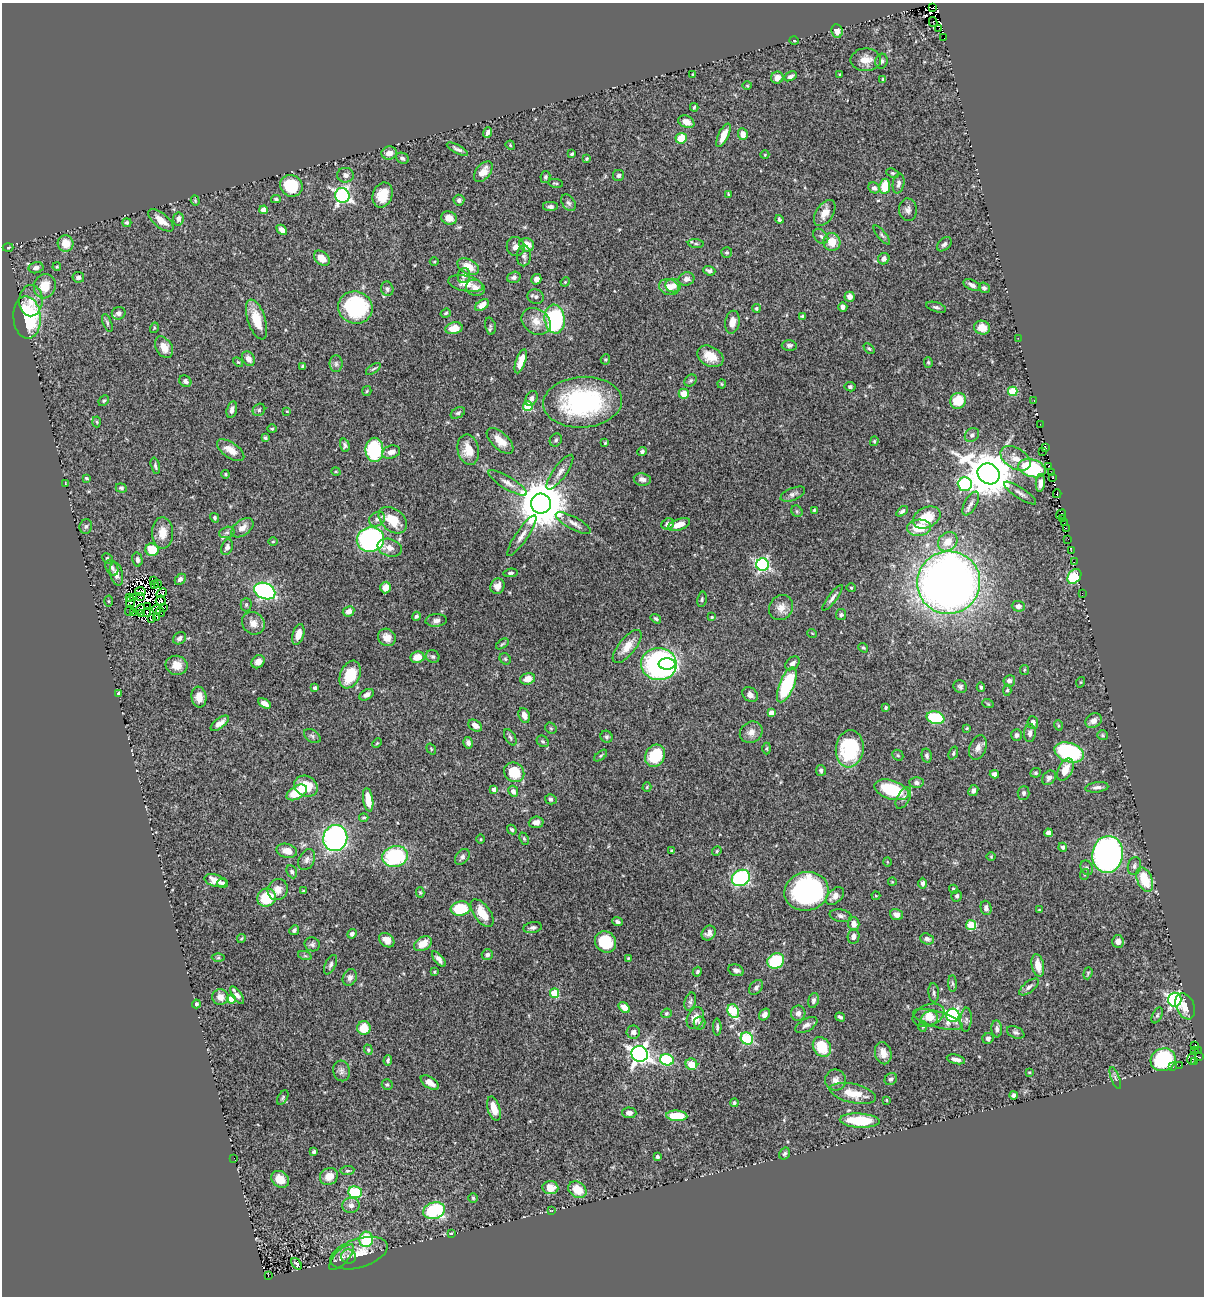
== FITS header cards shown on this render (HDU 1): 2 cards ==
NAXIS1  =                 1202
NAXIS2  =                 1294

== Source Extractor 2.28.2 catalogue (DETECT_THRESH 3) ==
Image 1202 x 1294 px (HDU 1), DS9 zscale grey, 1 PNG px = 1 image px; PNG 1206 x 1298 px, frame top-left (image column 1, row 1294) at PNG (2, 3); each listed source drawn as its Kron ellipse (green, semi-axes under 4 px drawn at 4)
Background 0.373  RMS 0.021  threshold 0.0616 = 3 sigma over >= 5 px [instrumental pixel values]
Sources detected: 515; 21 with non-positive FLUX_AUTO (blend fragments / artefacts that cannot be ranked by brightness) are neither listed nor drawn; the other 494 listed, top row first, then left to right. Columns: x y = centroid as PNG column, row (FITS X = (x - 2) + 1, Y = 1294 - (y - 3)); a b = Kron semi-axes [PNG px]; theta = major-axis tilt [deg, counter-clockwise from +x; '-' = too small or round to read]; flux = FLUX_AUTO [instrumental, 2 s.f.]
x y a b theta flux
932 8 3 2 - 2.6
933 22 5 2 - 14
939 28 3 2 - 2.7
837 31 7 5 -81 8.3
944 37 2 2 - 1.4
794 41 4 3 - 0.96
866 60 15 11 0 15
881 61 7 6 - 3.3
693 75 4 3 - 1.4
840 75 3 2 - 1.1
790 76 7 4 29 3.7
777 78 6 6 - 9.2
883 79 4 4 - 1.7
747 86 5 3 - 1.4
694 107 4 2 - 1.8
686 122 8 6 -24 8.5
488 132 5 4 - 4.1
743 134 6 5 - 10
723 135 13 5 65 14
681 138 6 5 - 29
510 145 5 3 - 1.4
457 149 11 3 -27 4.4
389 153 8 6 12 9.7
572 154 4 3 - 2.1
765 155 4 4 - 1.2
402 158 7 5 -25 3.3
587 159 3 3 - 1.4
483 172 12 7 51 13
893 173 6 4 -26 2
345 175 8 7 - 5.5
619 175 6 5 - 3.9
545 177 6 5 - 2.6
555 183 8 2 -9 1.5
898 184 10 5 79 5.2
291 186 11 10 - 56
885 186 7 5 84 33
874 188 6 5 - 4.3
342 195 7 7 - 360
383 195 13 9 69 26
729 195 4 3 - 2.2
276 199 5 4 - 2.2
459 200 5 5 - 3
195 201 5 4 - 1.6
568 203 9 6 -55 4.3
550 206 8 5 0 4.4
263 210 4 4 - 13
908 210 11 9 -87 6.3
825 213 14 8 57 13
449 218 8 6 -20 12
178 219 6 5 - 6.5
779 219 4 3 - 2.3
161 220 15 7 -39 17
127 223 4 4 - 2.6
282 230 6 4 -43 8.6
882 235 12 4 -50 3.1
821 236 8 6 -45 3.6
832 242 9 8 - 20
65 243 8 8 - 19
696 244 8 3 -5 2.4
944 244 8 6 43 3.7
527 245 7 6 - 18
516 247 9 9 - 8.5
8 248 5 3 - 1.3
727 253 5 5 - 2.1
524 256 10 7 89 5
322 258 9 6 -42 18
884 259 6 5 - 8.5
434 262 4 3 - 1.2
57 267 4 3 - 1.5
468 267 11 7 -27 18
36 268 7 5 12 5.2
709 271 6 4 -19 4.1
464 275 7 6 - 5.9
78 277 6 5 - 3.6
514 277 7 5 18 5.2
536 279 5 5 - 7.4
686 279 8 6 18 6.7
565 282 5 4 - 1.3
466 284 17 7 -12 14
972 285 9 5 -26 6.1
45 286 12 10 70 26
673 286 8 7 - 9.4
669 287 10 8 -19 11
475 288 10 8 -22 8.2
984 288 6 5 - 3
387 289 7 6 - 3.5
536 297 8 7 - 4.1
850 297 5 5 - 8.6
31 301 15 12 88 17
482 305 8 5 38 11
843 307 5 4 - 4
936 307 10 5 -16 3.6
355 308 17 16 - 150
756 308 4 4 - 2.3
119 313 7 6 - 6.4
446 313 5 4 - 1.9
802 316 4 4 - 3
27 317 21 13 -85 130
555 319 14 10 -82 160
257 320 21 9 -72 31
536 321 15 12 -35 18
732 322 11 7 81 11
107 323 9 4 -67 2.5
490 326 8 5 -77 2.5
154 328 5 3 - 1.3
454 328 9 6 10 17
982 328 8 7 - 16
1018 338 2 2 - 64
789 345 7 5 2 3.4
164 347 11 8 -58 15
869 349 6 4 -43 1.8
710 356 14 9 -29 24
248 359 8 6 -57 9.1
605 359 5 4 - 1.7
521 361 12 4 71 13
238 362 5 3 - 1.5
928 362 5 4 - 1.9
336 364 8 6 90 4.1
302 366 4 3 - 1.6
373 369 8 4 35 2.4
691 380 7 5 44 2.6
185 381 6 5 - 3.9
722 384 4 4 - 1.4
850 387 5 4 - 3
367 391 5 4 - 1.7
1013 391 5 4 - 60
684 394 5 5 - 21
532 398 8 5 62 4.4
1034 400 3 2 - 3.1
104 401 6 4 48 2
958 401 8 7 - 35
583 402 39 25 4 190
528 406 5 5 - 65
232 410 8 5 75 5.6
259 410 7 6 - 3.3
287 411 4 2 - 0.91
458 413 8 5 29 2.6
97 422 5 3 - 1.5
1040 424 2 2 - 4.2
272 429 4 4 - 1.8
972 435 7 6 - 4.4
265 438 4 3 - 2.3
556 440 7 5 55 2.8
500 441 16 8 -43 18
874 441 5 3 - 1.6
605 443 3 3 - 1.3
345 445 7 4 -72 3.2
1046 447 2 2 - 5.3
231 450 16 7 -35 16
374 450 12 9 89 99
468 450 15 10 -78 22
1043 451 3 2 - 9
391 452 9 6 15 8.7
642 452 5 4 - 3.2
1016 458 16 10 -30 18
155 466 8 4 -75 2.8
1049 466 4 2 - 5.5
1032 468 14 8 -17 94
336 472 5 3 - 1.2
560 472 21 6 54 9.2
1052 473 3 2 - 1.5
225 474 4 3 - 1.5
989 474 11 10 - 5600
1053 477 3 2 - 12
86 478 4 3 - 2
642 479 8 6 -9 5.4
508 483 22 6 -31 9.9
1040 483 9 4 84 8.7
65 484 4 2 - 0.92
965 484 7 6 - 150
121 488 5 4 - 2.4
1020 493 19 5 -33 6.3
793 494 13 6 23 5.1
1057 494 4 3 - 13
971 503 13 6 61 6.5
541 504 10 10 - 7300
814 510 3 3 - 1.8
797 511 6 5 - 2.3
902 511 6 4 38 3.2
1061 514 5 2 - 65
927 517 14 10 26 33
215 518 5 4 - 2.4
1062 518 3 2 - 38
377 519 8 6 34 5.3
393 520 16 11 -40 36
573 523 19 6 -28 8.5
1064 523 3 2 - 8.1
668 524 6 5 - 6.8
679 525 11 5 20 15
86 527 7 6 - 3.5
242 528 12 7 36 9.6
919 528 12 8 3 31
1066 528 2 2 - 9.8
227 532 8 5 15 3.9
163 533 16 10 90 18
522 536 24 6 56 10
370 539 14 12 10 310
1068 539 2 2 - 4.8
273 542 5 3 - 1.2
948 542 11 8 42 16
227 547 8 5 67 5.6
390 548 12 8 -17 9.7
152 550 7 6 - 37
1071 551 2 2 - 2.5
107 559 5 5 - 2.4
137 560 7 5 -75 4.7
1074 562 2 2 - 0.3
762 565 6 6 - 240
112 568 8 6 -60 4.3
511 573 7 4 5 2.6
116 574 12 6 -77 7.7
1074 577 8 6 50 80
180 579 6 4 45 4.2
153 580 3 2 - 1.1
949 583 31 31 - 1300
157 584 3 3 - 4
154 585 3 2 - 2.3
497 586 8 7 - 9.1
386 587 6 5 - 12
851 588 4 4 - 1.6
140 591 5 2 - 4.1
265 591 11 8 -23 250
162 593 6 2 46 1.9
1082 593 2 2 - 0.72
133 597 3 2 - 0.84
141 597 2 2 - 3.6
129 598 3 2 - 2.2
832 598 16 4 53 5.6
702 599 8 4 81 2.4
109 601 5 3 - 1.3
161 601 5 5 - 0.82
131 602 6 3 82 0.53
246 605 6 5 - 2.5
1018 606 6 5 - 6.8
147 607 4 2 - 2.3
164 608 4 3 - 3.5
781 608 13 11 50 12
140 609 5 2 - 3.1
156 610 5 3 - 2.8
129 611 5 2 - 0.36
348 611 6 5 - 8.1
133 612 3 2 - 0.32
147 612 4 3 - 2.6
160 612 5 2 - 2.5
141 614 4 2 - 0.41
841 615 5 5 - 2.6
416 616 4 4 - 3.1
157 617 3 2 - 1.3
712 617 3 3 - 1.9
151 619 3 2 - 2.8
656 619 6 4 -33 2.4
436 620 10 6 4 5.4
253 623 12 10 -44 11
812 633 5 3 - 0.99
298 634 10 5 73 13
387 637 9 8 - 12
179 638 7 5 36 5.4
502 644 7 3 36 1.8
627 646 20 8 51 18
863 648 5 4 - 2
417 657 7 6 - 17
433 657 7 6 - 3.3
505 659 6 5 - 2
258 662 7 6 - 8.9
792 663 8 5 43 5.6
659 664 18 16 -5 340
667 664 8 5 0 49
177 665 11 9 -8 17
1024 670 5 4 - 1.6
350 674 14 9 66 42
528 679 7 5 16 13
1009 681 6 5 - 4.3
1081 682 5 3 - 1.2
787 685 18 7 68 100
960 687 7 6 - 3.6
981 687 5 4 - 2.1
315 688 4 3 - 3.5
1007 690 5 4 - 2.3
119 693 3 3 - 2.1
366 695 8 5 28 6.1
750 695 8 6 -40 7
199 697 10 7 -82 12
265 703 7 4 -32 8.1
988 704 6 3 -19 1.4
886 708 3 3 - 1.6
771 713 4 4 - 11
524 715 8 5 -68 9.6
936 718 9 6 -14 65
1094 721 9 7 30 8.5
220 723 11 5 37 7.8
1033 723 6 5 - 6.6
1058 725 5 3 - 1.5
475 726 7 5 -33 9.2
551 728 6 5 - 2
967 728 3 3 - 1.5
751 732 12 10 34 10
1030 733 9 6 85 5.8
1016 735 6 5 - 3.3
1103 735 5 5 - 2
312 736 9 6 -35 3.5
510 737 9 5 -59 3.1
607 737 6 5 - 2.9
543 741 6 5 - 2.4
377 743 5 3 - 1.4
468 743 6 5 - 5.2
978 747 12 8 70 8.7
767 748 6 3 90 1.6
431 749 6 3 -54 1.3
850 749 19 14 83 120
1069 752 15 9 -18 140
953 753 7 4 70 1.9
898 755 6 5 - 2
601 756 7 3 39 2
655 756 11 9 62 56
927 756 7 5 -78 3.3
1065 769 12 7 62 18
821 770 5 5 - 3.5
514 772 10 9 - 39
1036 773 5 4 - 2.6
994 774 4 4 - 5.6
1049 778 8 6 48 5.2
916 783 7 5 -3 4.3
306 786 12 10 -28 29
647 787 4 4 - 1.7
1097 787 11 5 7 5.6
494 789 4 4 - 5.1
891 790 18 9 -18 70
973 790 6 5 - 5
513 791 6 5 - 5.1
297 792 11 6 31 42
1024 793 7 6 - 3.2
903 798 12 6 62 5.7
551 799 6 5 - 3.1
368 800 12 5 -81 25
364 818 4 3 - 1.8
536 822 7 6 - 7.3
512 829 5 3 - 2.1
1048 833 4 4 - 13
335 838 13 12 - 390
481 839 4 3 - 1.2
524 839 6 4 -63 1.9
1063 847 4 4 - 3.6
287 851 10 7 -14 15
672 851 4 3 - 2
717 851 5 4 - 1.7
1108 854 18 15 82 490
395 856 13 10 15 120
462 857 9 6 51 4.2
991 857 5 3 - 1.1
307 860 11 7 63 5.7
887 862 5 3 - 1.2
1134 866 9 6 77 5.1
1087 868 7 6 - 3.7
292 872 7 5 -63 3.6
1085 874 5 3 - 1.6
741 878 9 7 32 190
1145 880 13 7 -67 48
216 881 11 6 -16 13
892 882 4 3 - 0.94
223 883 5 4 - 4.1
923 883 6 4 -89 3.2
954 889 5 4 - 2.8
278 890 11 10 - 13
304 891 4 3 - 1.9
806 891 22 19 14 260
420 892 5 4 - 1.7
835 896 11 6 43 8.7
876 896 4 4 - 1.5
957 896 6 5 - 3.3
267 898 9 9 - 53
986 908 7 5 -79 5.4
461 909 10 7 8 61
1039 910 3 3 - 1.1
482 913 16 8 -54 26
896 915 6 5 - 8.5
841 916 11 6 -10 4.4
617 922 5 4 - 4.1
854 924 7 5 -81 7.7
971 925 5 5 - 54
533 927 9 5 10 4.5
294 930 5 4 - 3.2
709 933 8 6 51 6.4
352 934 5 4 - 4.5
853 936 7 6 - 6.6
241 939 4 2 - 1.4
927 939 7 5 -20 5.2
387 940 8 6 -41 13
1118 941 6 6 - 8.2
606 942 11 10 - 47
312 944 8 7 - 3.5
423 944 9 6 32 19
487 955 5 5 - 4.1
305 956 7 4 -18 2.3
218 958 6 4 1 2.2
628 958 3 3 - 1.3
439 959 9 4 -50 6.1
776 961 8 7 - 61
330 965 10 5 63 3.9
1038 965 11 6 -78 17
736 970 8 5 -22 5.3
434 972 4 3 - 1.4
697 972 5 4 - 2.6
1088 973 6 4 71 1.8
350 977 9 6 62 5.8
952 983 8 4 -89 2.6
756 987 8 6 52 4.1
1029 987 12 5 38 5.2
555 993 5 4 - 55
934 993 9 5 -84 3.6
237 995 10 3 -55 6.1
220 997 8 7 - 11
231 999 4 4 - 28
813 1000 8 5 75 3.9
1175 1000 7 6 - 300
690 1001 9 5 74 3.6
196 1004 4 4 - 2.5
1185 1006 13 9 -67 16
624 1008 6 4 -44 14
733 1011 7 5 -64 56
666 1013 5 5 - 2.3
798 1013 8 7 - 6.8
764 1015 6 5 - 6.5
929 1015 16 10 21 15
953 1015 6 6 - 260
1157 1015 8 4 65 2.8
840 1017 5 3 - 2.8
695 1018 11 8 65 15
930 1019 8 7 - 6.6
938 1019 25 8 -16 13
966 1020 12 5 87 4.9
699 1023 6 6 - 3.2
806 1025 12 6 29 5.9
923 1026 5 4 - 1.7
717 1027 8 4 -89 3
364 1028 7 6 - 27
997 1029 8 5 -84 4.2
633 1032 6 6 - 5.8
1016 1032 9 5 -24 3.5
747 1038 6 5 - 100
988 1038 5 5 - 4.2
1195 1046 3 2 - 12
822 1047 10 8 -55 40
368 1050 5 4 - 1.8
1194 1051 3 2 - 1
1199 1051 4 2 - 2.8
883 1053 11 8 -77 15
640 1054 8 8 - 700
1200 1057 3 2 - 1.9
1192 1058 6 2 80 14
956 1059 9 4 -13 6.3
388 1060 5 4 - 2.8
667 1060 7 5 -15 93
1163 1060 12 11 - 120
1194 1062 4 2 - 8.8
691 1064 6 5 - 22
1180 1065 2 2 - 1.9
1173 1067 3 2 - 2.5
341 1071 10 8 -76 5.7
1029 1072 3 2 - 1.4
1115 1078 12 3 -69 2.8
891 1079 6 5 - 3.5
836 1080 10 10 - 8.8
430 1083 10 5 -32 10
387 1085 5 5 - 2.3
853 1093 23 9 -12 28
1014 1095 4 4 - 4.3
283 1098 8 5 60 2.5
887 1100 4 2 - 1.2
734 1103 4 4 - 2.4
494 1109 12 6 -73 19
629 1113 7 5 -2 5.6
677 1116 10 5 -4 42
860 1121 20 7 -3 60
314 1152 4 3 - 2.3
784 1154 6 5 - 3.1
657 1157 4 3 - 2.8
234 1158 2 2 - 2
347 1171 7 4 6 2.3
329 1176 9 8 - 16
280 1179 9 7 -38 18
550 1188 8 6 -5 20
577 1190 10 7 -33 24
355 1192 7 6 - 87
473 1198 5 4 - 1.9
351 1205 9 7 6 6.1
434 1211 11 8 19 110
551 1211 4 2 - 0.82
451 1233 4 3 - 2
366 1239 8 6 76 65
359 1253 29 14 17 27
341 1257 16 7 46 8.3
349 1257 7 7 - 4.5
297 1264 7 4 -52 2.3
268 1276 3 2 - 4.3
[21 non-positive-flux detections neither listed nor drawn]